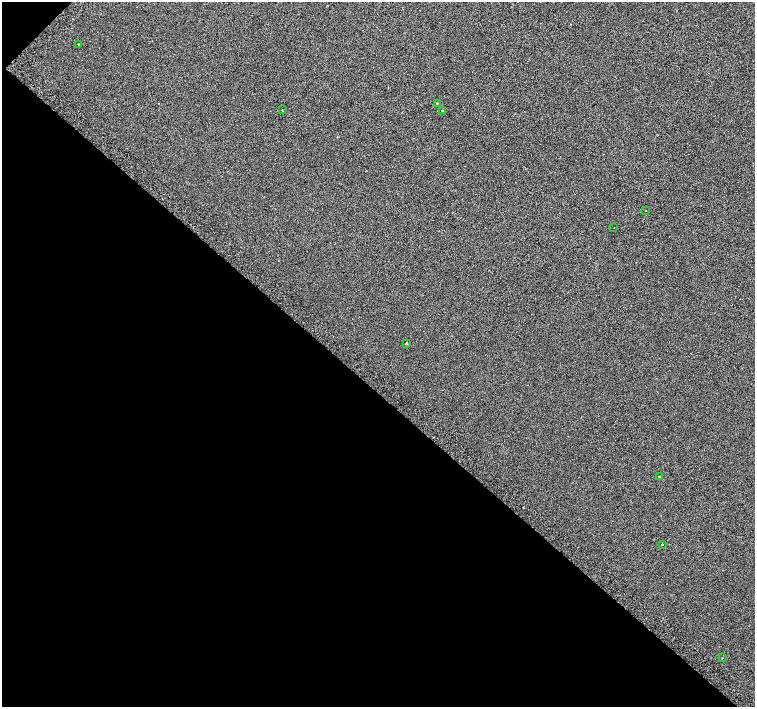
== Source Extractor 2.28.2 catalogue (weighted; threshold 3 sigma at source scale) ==
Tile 9 of 4 x 4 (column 1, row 3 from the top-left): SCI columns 5-1510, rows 1661-3069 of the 6080 x 6080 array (HDU 1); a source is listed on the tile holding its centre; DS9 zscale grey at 2 x 2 block average (1 PNG px = mean of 2 x 2 image px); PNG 757 x 709 px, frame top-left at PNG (2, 2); each listed source drawn as its Kron ellipse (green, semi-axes under 4 px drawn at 4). Shown black and unused: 45% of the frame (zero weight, under 2 of 3 exposures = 3% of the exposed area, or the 3 px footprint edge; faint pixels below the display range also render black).
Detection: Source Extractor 2.28.2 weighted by HDU 2 'WHT'; one run over the whole footprint, this tile lists its part. Background 0.0012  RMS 0.012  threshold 0.0537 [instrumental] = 3 sigma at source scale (4.5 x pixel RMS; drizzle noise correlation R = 1.50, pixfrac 1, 0.0396/0.0396 arcsec/px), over >= 5 px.
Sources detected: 13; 3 cosmic-ray / hot-pixel residue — neither listed nor drawn; the other 10 listed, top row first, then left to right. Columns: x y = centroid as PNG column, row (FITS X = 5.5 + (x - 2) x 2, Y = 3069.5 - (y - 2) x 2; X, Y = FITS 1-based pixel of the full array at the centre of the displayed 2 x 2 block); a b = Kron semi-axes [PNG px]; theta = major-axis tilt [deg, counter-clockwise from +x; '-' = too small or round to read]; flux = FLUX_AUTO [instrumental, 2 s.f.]
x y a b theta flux
79 45 2 2 - 12
437 103 2 2 - 4.6
282 110 2 2 - 6.8
442 111 2 2 - 14
645 211 2 2 - 0.91
614 227 2 2 - 1.9
406 343 2 2 - 11
660 477 2 2 - 210
662 544 2 2 - 22
722 658 2 2 - 1.7